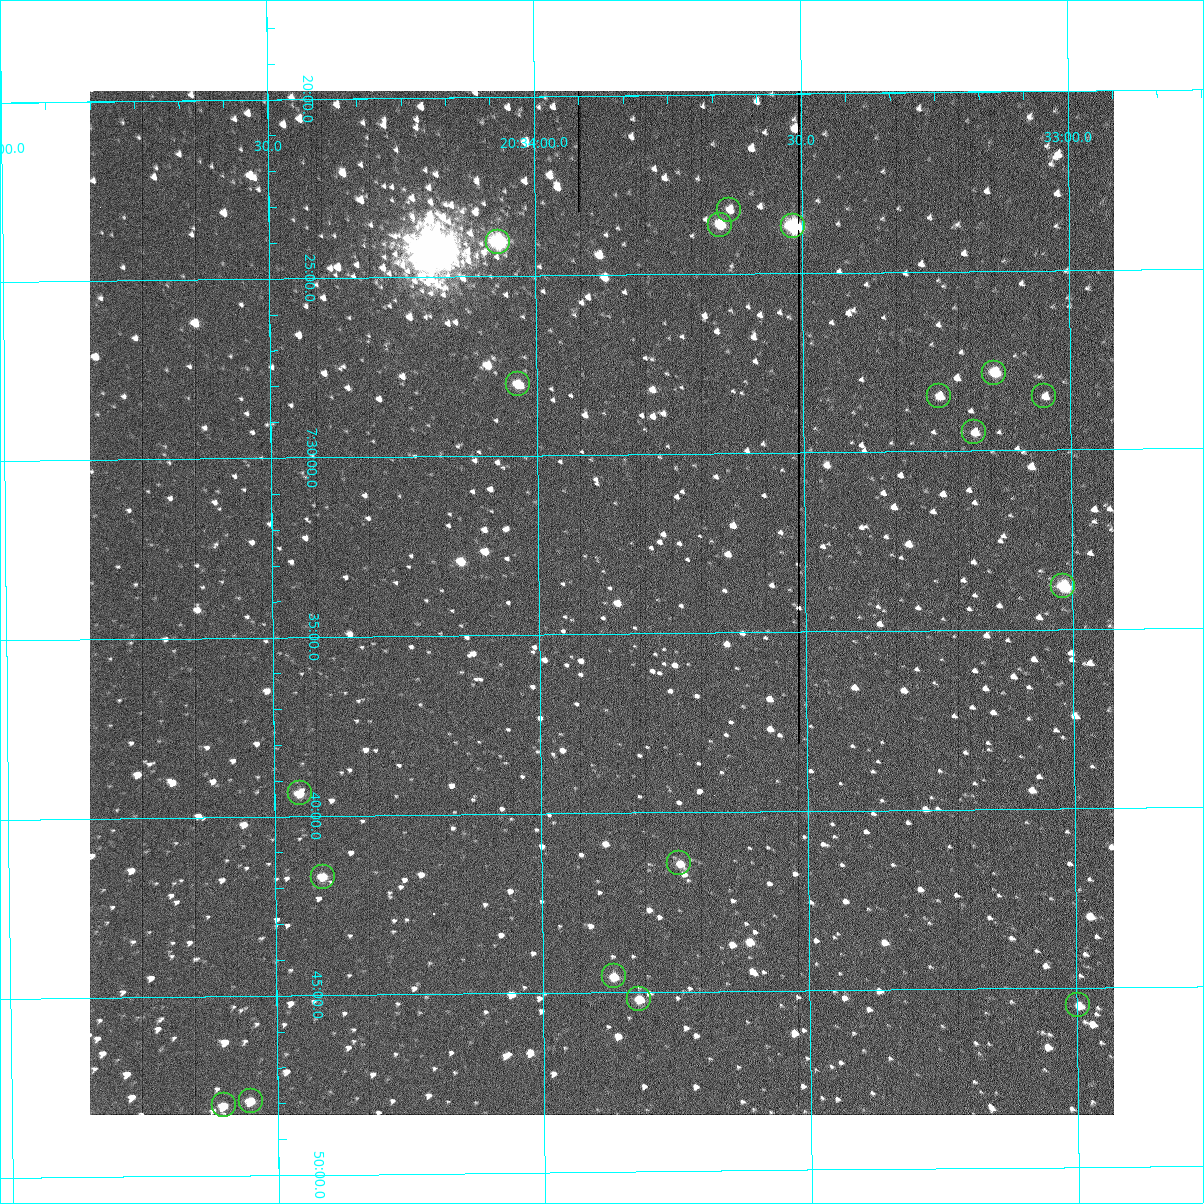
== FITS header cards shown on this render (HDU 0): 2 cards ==
NAXIS1  =                 1024 /fastest changing axis
NAXIS2  =                 1024 /next to fastest changing axis

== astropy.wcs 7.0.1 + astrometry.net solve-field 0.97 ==
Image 1024 x 1024 px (HDU 0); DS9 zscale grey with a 90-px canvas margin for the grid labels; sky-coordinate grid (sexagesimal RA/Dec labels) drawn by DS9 from the SOLVED WCS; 18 Tycho-2 reference stars matched to detected sources circled (green)
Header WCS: RA---TAN-SIP/DEC--TAN-SIP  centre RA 20:33:53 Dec +07:34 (308.47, +7.57 deg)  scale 1.67 arcsec/px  FOV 28.6' x 28.6'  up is -179 deg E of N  parity flipped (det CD > 0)
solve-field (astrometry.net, Tycho-2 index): VERIFIED the header's WCS against the Tycho-2 star catalogue (18 matches, 0 conflicts) and refined it, rather than solving blind
Solved WCS: RA---TAN-SIP/DEC--TAN-SIP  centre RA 20:33:53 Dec +07:34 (308.47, +7.57 deg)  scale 1.67 arcsec/px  FOV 28.6' x 28.6'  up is -179 deg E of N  parity flipped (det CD > 0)
The solver's refit moves the header's centre by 0.25 arcsec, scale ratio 1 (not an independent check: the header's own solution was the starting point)
Tycho-2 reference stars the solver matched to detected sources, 18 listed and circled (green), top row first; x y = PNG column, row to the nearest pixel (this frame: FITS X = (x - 90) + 1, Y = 1024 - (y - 91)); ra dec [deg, ICRS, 3 dp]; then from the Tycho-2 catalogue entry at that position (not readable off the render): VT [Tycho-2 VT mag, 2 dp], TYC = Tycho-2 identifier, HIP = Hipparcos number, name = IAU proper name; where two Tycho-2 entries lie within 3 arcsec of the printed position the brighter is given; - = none
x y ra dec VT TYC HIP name
729 210 308.409 +7.387 11.71 522-63-1 - -
720 225 308.413 +7.394 10.61 522-1117-1 - -
793 226 308.379 +7.395 9.53 522-815-1 - -
498 242 308.517 +7.401 9.28 522-2249-1 - -
994 373 308.286 +7.464 10.73 522-842-1 - -
518 384 308.509 +7.467 11.07 522-1042-1 - -
939 396 308.312 +7.475 12.07 522-647-1 - -
1044 396 308.262 +7.475 12.01 522-585-1 - -
974 432 308.295 +7.492 11.63 522-671-1 - -
1063 586 308.254 +7.563 10.72 1087-1249-1 - -
300 793 308.613 +7.656 11.72 1088-801-1 - -
679 863 308.435 +7.690 11.87 1088-65-1 - -
323 877 308.603 +7.695 11.58 1088-743-1 - -
614 976 308.467 +7.743 11.69 1088-851-1 - -
639 999 308.455 +7.753 11.50 1088-523-1 - -
1078 1005 308.249 +7.758 12.15 1087-191-1 - -
251 1101 308.638 +7.799 11.64 1088-397-1 - -
224 1105 308.650 +7.801 11.70 1088-297-1 - -